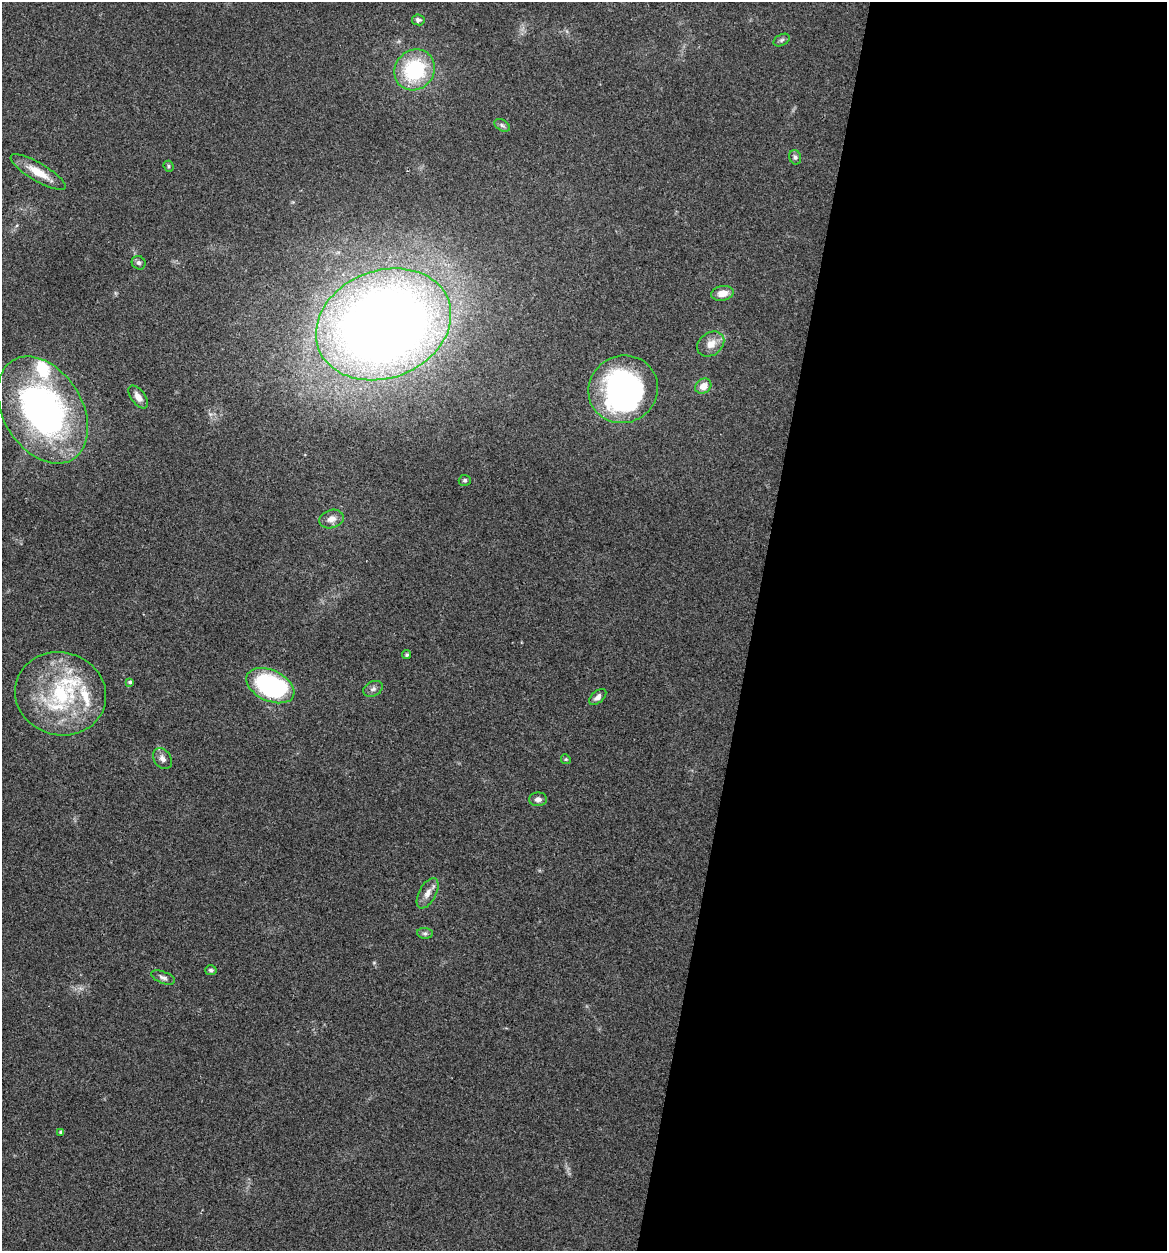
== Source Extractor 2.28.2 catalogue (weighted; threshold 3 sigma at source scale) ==
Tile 12 of 4 x 4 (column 4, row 3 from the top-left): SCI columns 3737-4901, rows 1253-2501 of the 5022 x 5005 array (HDU 1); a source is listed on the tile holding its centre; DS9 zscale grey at full resolution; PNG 1169 x 1253 px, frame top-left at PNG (2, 2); each listed source drawn as its Kron ellipse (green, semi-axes under 4 px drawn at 4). Shown black and unused: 36% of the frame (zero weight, under 3 of 4 exposures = <1% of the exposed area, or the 3 px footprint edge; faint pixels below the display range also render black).
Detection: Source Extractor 2.28.2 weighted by HDU 2 'WHT'; one run over the whole footprint, this tile lists its part. Background 0.0635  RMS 0.0051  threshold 0.023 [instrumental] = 3 sigma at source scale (4.5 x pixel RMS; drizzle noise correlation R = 1.50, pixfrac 1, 0.05/0.05 arcsec/px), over >= 5 px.
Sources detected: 36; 1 inside a brighter object's white glare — neither listed nor drawn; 4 inside a brighter listed object's ellipse — not listed separately; the other 31 listed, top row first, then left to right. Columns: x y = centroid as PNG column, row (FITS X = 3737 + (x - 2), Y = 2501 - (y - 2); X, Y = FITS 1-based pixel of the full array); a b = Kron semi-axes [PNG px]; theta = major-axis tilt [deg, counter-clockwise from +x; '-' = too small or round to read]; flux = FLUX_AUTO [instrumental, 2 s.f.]
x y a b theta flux
418 20 6 5 - 1.2
782 40 8 5 27 1.2
414 70 21 19 48 40
502 125 8 5 -30 1.4
795 157 7 6 - 1.4
169 166 5 5 - 0.82
38 172 31 9 -31 9.4
139 263 7 6 - 1.4
723 293 11 7 9 5.3
384 324 69 53 21 750
711 344 15 11 36 5.6
703 386 8 7 - 5.3
623 389 35 33 29 120
138 397 13 7 -53 3.7
43 410 58 39 -59 180
465 480 6 5 - 0.9
331 519 12 9 16 3.9
407 655 4 4 - 0.77
130 682 4 3 - 1.1
270 686 25 15 -25 83
373 689 10 7 28 1.9
61 694 46 41 -16 56
598 697 10 5 41 2.2
162 759 11 8 -56 2.5
566 759 5 4 - 0.64
538 799 9 6 1 1.9
428 893 17 8 61 4
425 933 8 5 -7 1.3
211 970 6 5 - 1.1
163 977 12 6 -21 1.9
61 1132 4 4 - 1.1